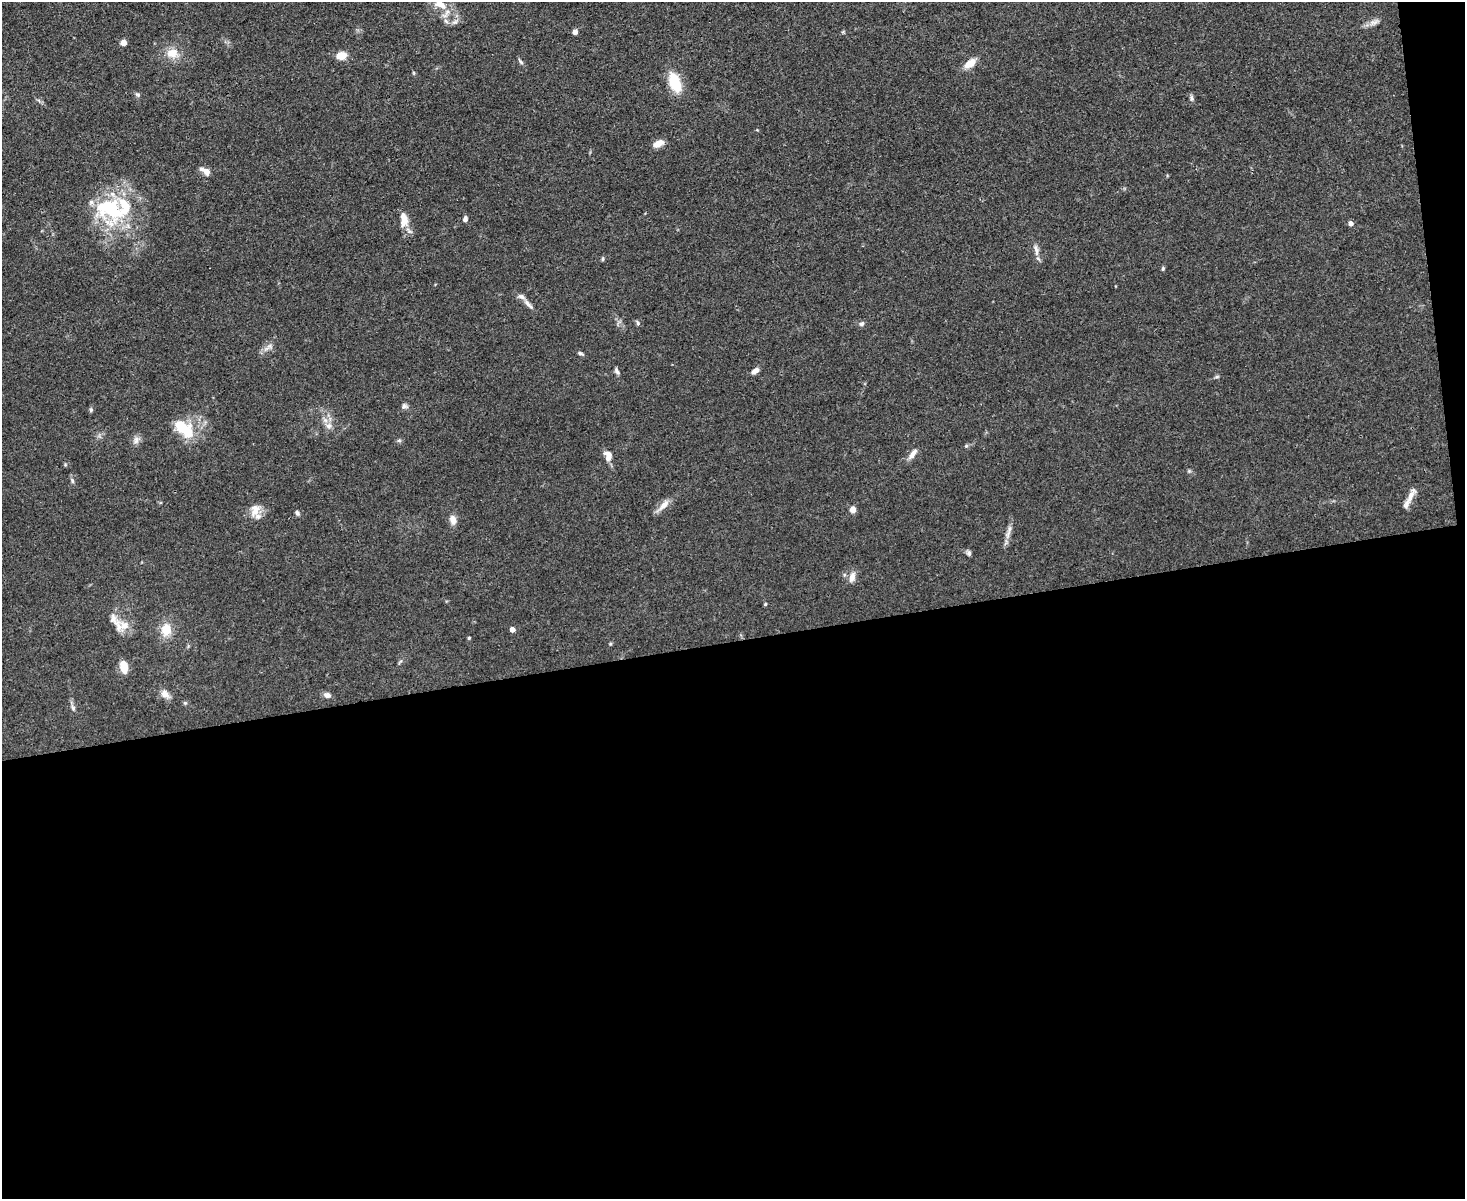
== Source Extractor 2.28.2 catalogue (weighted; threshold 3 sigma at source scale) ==
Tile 12 of 3 x 4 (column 3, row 4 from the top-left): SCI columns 3174-4636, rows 1-1197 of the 4769 x 4789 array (HDU 1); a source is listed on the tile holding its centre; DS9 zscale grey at full resolution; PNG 1467 x 1201 px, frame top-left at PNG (2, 2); no overlay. Shown black and unused: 48% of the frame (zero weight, under 3 of 4 exposures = <1% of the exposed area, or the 3 px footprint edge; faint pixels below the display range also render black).
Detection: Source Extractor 2.28.2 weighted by HDU 2 'WHT'; one run over the whole footprint, this tile lists its part. Background 0.0657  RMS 0.0059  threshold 0.0265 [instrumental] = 3 sigma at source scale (4.5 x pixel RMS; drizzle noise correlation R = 1.50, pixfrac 1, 0.05/0.05 arcsec/px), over >= 5 px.
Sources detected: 64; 6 inside a brighter listed object's ellipse — not listed separately; the other 58 listed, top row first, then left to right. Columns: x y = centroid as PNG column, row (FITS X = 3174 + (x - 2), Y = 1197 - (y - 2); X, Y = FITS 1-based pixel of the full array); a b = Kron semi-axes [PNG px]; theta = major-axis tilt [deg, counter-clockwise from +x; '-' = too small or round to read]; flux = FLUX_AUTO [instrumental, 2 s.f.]
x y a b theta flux
440 4 17 9 -23 6.5
455 22 9 5 24 1.8
1373 22 13 6 17 3
575 32 4 4 - 3.8
123 43 4 4 - 7.7
172 53 16 12 12 7.8
341 56 12 9 15 6
521 62 8 4 -54 1.1
970 63 13 8 38 7.4
675 83 17 9 -69 22
138 95 7 4 -32 1
1192 98 9 4 -90 1.3
658 144 12 7 25 4.8
207 172 8 7 - 3.2
110 210 46 27 -16 47
404 219 19 9 -84 6.8
465 219 6 5 - 1.9
1350 223 5 5 - 2.7
1036 250 15 5 -78 2.8
602 259 6 3 88 0.74
1163 268 5 4 - 0.85
528 304 19 6 -48 3.4
638 323 7 4 -62 1
862 324 8 5 37 1.4
268 347 16 4 44 2.6
580 353 8 4 -18 1.1
617 371 9 5 -64 1.5
755 371 8 5 38 3.2
1217 377 7 4 8 0.87
404 406 7 7 - 1.7
91 410 6 4 70 1
329 426 9 8 - 2.8
186 432 18 15 -56 18
136 440 11 6 88 2.6
399 441 7 4 1 0.94
966 446 5 4 - 0.76
913 454 16 6 51 3.4
608 456 12 8 -73 4.9
72 481 8 3 -85 1.1
1409 498 30 5 64 5
664 505 18 8 47 4.8
853 509 4 4 - 7.6
255 510 19 11 69 5.9
297 513 7 5 -55 1.3
453 520 13 8 -82 3.8
1009 529 12 4 81 2.3
969 553 7 6 - 1.4
852 577 12 7 76 4
765 604 4 4 - 0.63
124 625 15 13 10 7.1
166 630 15 11 88 9.3
512 630 4 4 - 4
469 638 4 3 - 0.66
124 667 11 6 -82 9.5
165 694 12 9 -40 4
327 695 9 7 -19 2.4
185 703 5 5 - 0.84
73 708 8 5 -55 1.4